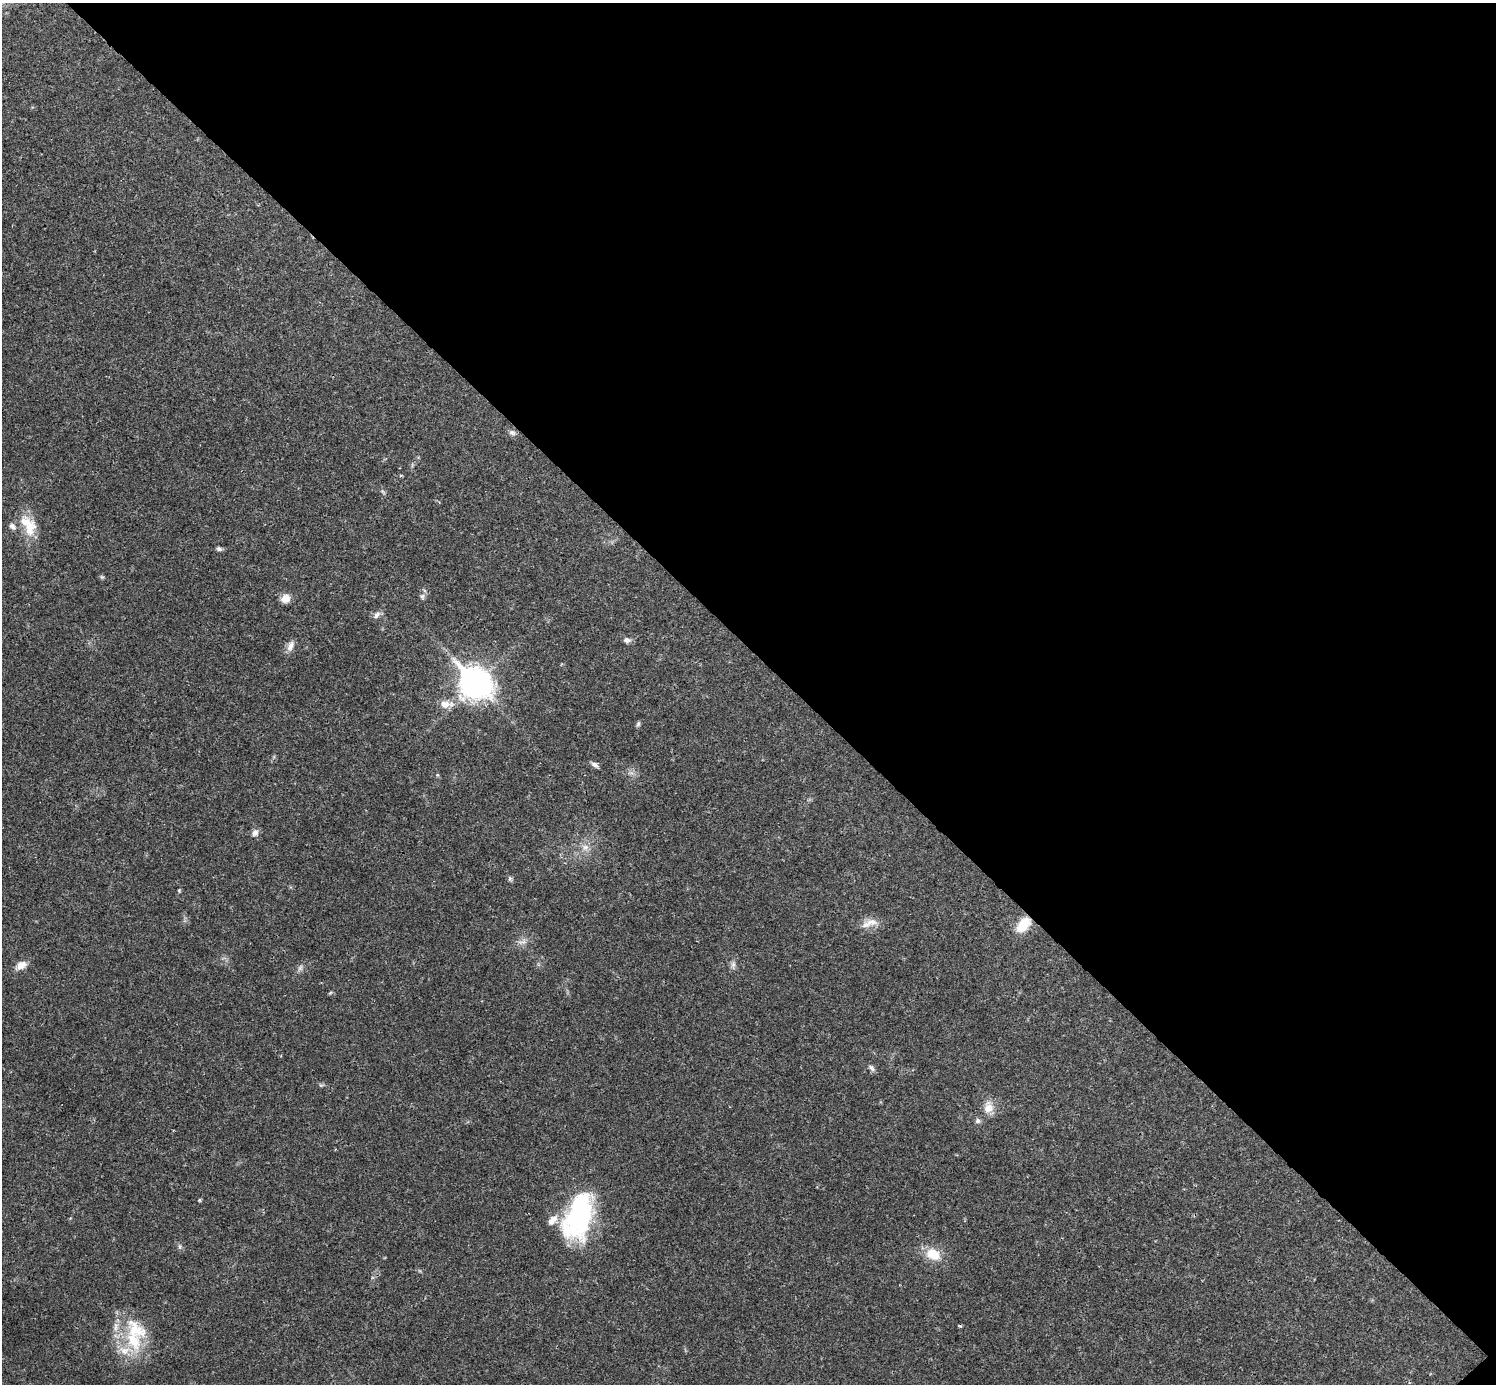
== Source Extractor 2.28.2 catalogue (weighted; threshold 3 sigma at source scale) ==
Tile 8 of 4 x 4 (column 4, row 2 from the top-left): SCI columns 4485-5978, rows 2920-4301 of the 5981 x 5981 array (HDU 1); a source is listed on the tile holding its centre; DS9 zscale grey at full resolution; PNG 1498 x 1386 px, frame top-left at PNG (2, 3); no overlay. Shown black and unused: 47% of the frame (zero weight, under 3 of 4 exposures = <1% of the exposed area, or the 3 px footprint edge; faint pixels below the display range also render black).
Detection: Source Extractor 2.28.2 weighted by HDU 2 'WHT'; one run over the whole footprint, this tile lists its part. Background 0.0208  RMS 0.0022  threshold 0.01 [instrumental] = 3 sigma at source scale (4.5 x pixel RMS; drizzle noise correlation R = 1.50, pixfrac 1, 0.05/0.05 arcsec/px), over >= 5 px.
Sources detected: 36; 1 cosmic-ray / hot-pixel residue — not listed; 4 inside a brighter listed object's ellipse — not listed separately; the other 31 listed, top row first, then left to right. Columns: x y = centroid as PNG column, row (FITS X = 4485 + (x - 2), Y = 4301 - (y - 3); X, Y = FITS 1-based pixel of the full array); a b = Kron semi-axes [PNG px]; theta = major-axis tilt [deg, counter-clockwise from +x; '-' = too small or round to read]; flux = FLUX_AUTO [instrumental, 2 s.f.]
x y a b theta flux
512 433 10 6 -22 0.7
28 525 30 16 -62 5.5
219 549 7 5 -20 0.54
102 577 6 4 -42 0.31
422 596 6 5 - 0.49
286 599 10 8 27 2.4
377 615 11 7 51 0.9
627 640 9 6 -6 0.79
290 646 15 8 65 1.3
475 683 12 10 -43 300
445 704 17 9 1 2.3
638 724 7 5 73 0.4
595 765 10 5 -34 0.73
437 775 5 3 - 0.23
255 833 8 7 - 1
585 847 9 7 15 1.1
510 878 6 5 - 0.38
179 890 5 4 - 0.22
872 922 19 11 16 2.4
1023 925 21 12 50 4.5
523 942 13 5 4 0.91
733 964 8 6 90 0.68
21 965 13 9 25 1.9
300 967 8 5 44 0.55
871 1068 9 6 -49 0.72
988 1108 15 12 84 2.4
978 1121 7 7 - 0.6
199 1200 4 4 - 0.28
579 1216 51 26 72 32
933 1254 17 13 -29 4.4
135 1330 38 24 -43 10
Overlapping masked pixels (flux is a lower limit): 1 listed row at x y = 1023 925